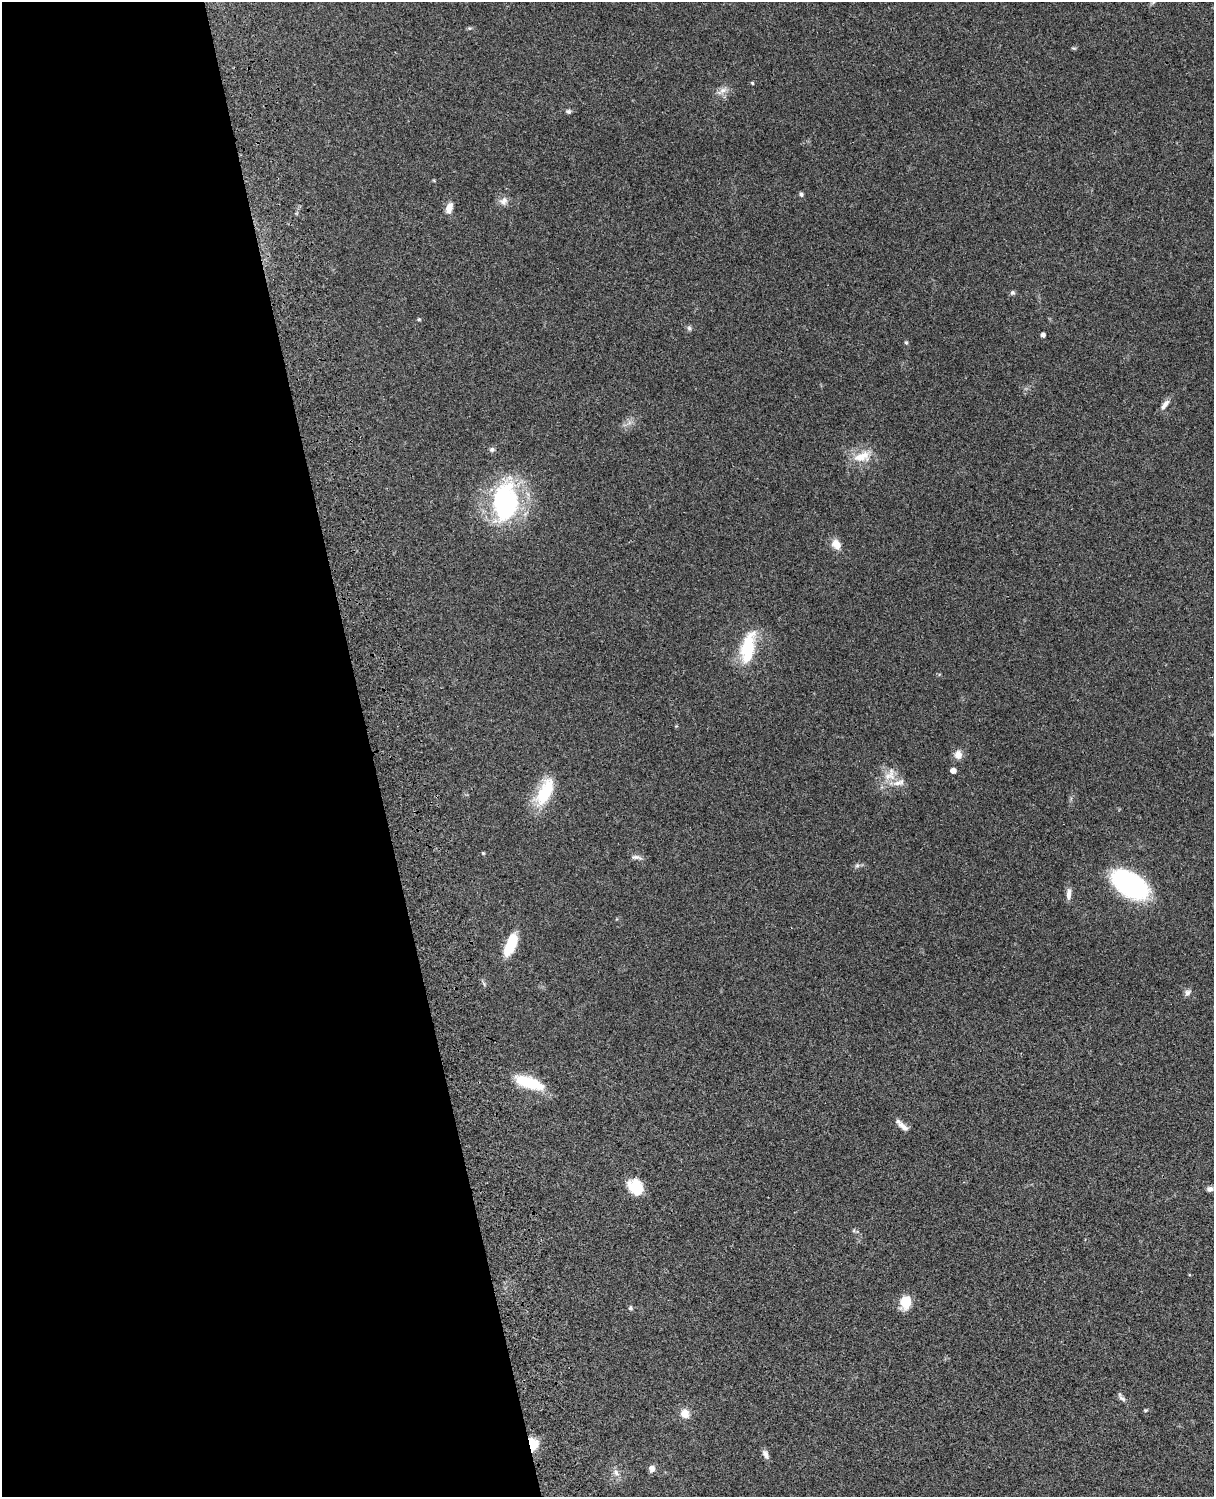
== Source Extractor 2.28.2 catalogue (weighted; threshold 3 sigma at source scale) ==
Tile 5 of 4 x 3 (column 1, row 2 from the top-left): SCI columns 122-1333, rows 1773-3267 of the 5088 x 4926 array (HDU 1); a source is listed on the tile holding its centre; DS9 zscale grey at full resolution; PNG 1216 x 1499 px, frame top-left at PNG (2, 2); no overlay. Shown black and unused: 31% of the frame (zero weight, under 3 of 4 exposures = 6% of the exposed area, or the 3 px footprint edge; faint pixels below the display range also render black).
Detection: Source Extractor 2.28.2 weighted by HDU 2 'WHT'; one run over the whole footprint, this tile lists its part. Background 0.0962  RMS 0.0062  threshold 0.0281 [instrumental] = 3 sigma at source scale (4.5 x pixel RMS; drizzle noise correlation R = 1.50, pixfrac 1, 0.05/0.05 arcsec/px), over >= 5 px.
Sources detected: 46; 1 inside a brighter object's white glare — not listed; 2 inside a brighter listed object's ellipse — not listed separately; the other 43 listed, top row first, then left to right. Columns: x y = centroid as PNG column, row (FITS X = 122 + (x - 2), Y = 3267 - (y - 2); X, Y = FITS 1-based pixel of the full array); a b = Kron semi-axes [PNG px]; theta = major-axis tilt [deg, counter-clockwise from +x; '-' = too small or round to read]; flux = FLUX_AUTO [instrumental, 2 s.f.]
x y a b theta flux
469 28 6 4 -43 0.79
1074 48 8 3 -5 0.7
752 83 4 3 - 0.72
722 91 17 6 32 3.7
568 111 7 5 -24 1.4
801 194 5 5 - 1.4
504 201 12 10 47 3.6
449 208 12 7 74 4.9
1012 292 6 6 - 1.2
419 319 5 4 - 0.74
689 328 6 6 - 1.3
1043 335 4 4 - 2.7
906 343 5 4 - 0.83
1165 405 16 6 52 3.5
492 449 7 6 - 1.6
862 456 26 15 13 12
505 502 44 26 88 96
836 544 13 10 -54 5.7
748 647 32 15 72 29
958 755 11 10 - 4.6
953 770 5 4 - 4.4
890 775 20 15 59 9.5
545 792 37 16 63 25
483 853 4 4 - 0.67
636 857 16 5 -5 2.3
857 866 7 4 1 1.2
1130 885 30 17 -34 110
1069 893 12 7 85 3.6
510 945 23 9 68 20
1187 993 10 7 45 2
528 1082 31 13 -17 23
903 1126 17 7 -42 3.7
635 1187 15 12 -56 20
1210 1189 8 6 10 2.2
905 1302 15 12 74 11
630 1308 5 4 - 1.4
1122 1398 12 5 -38 1.9
1145 1410 5 4 - 0.75
685 1413 10 9 - 6.5
533 1444 14 10 -80 11
766 1454 12 7 -64 2.7
652 1468 8 7 - 2.9
616 1473 9 7 -65 2.7
Overlapping masked pixels (flux is a lower limit): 1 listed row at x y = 533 1444